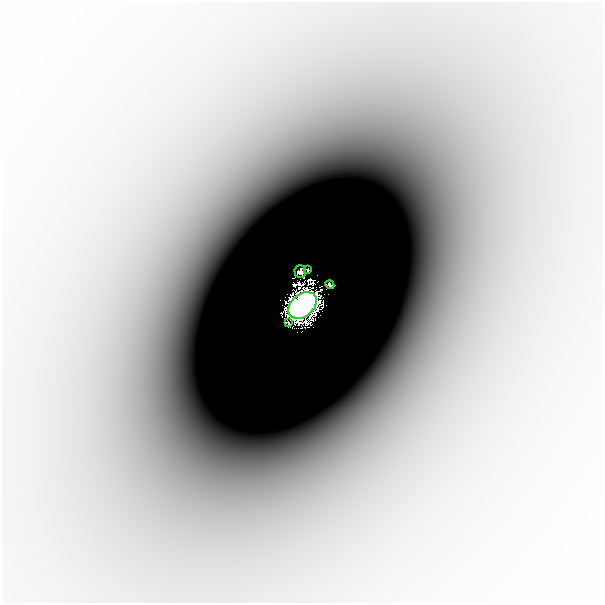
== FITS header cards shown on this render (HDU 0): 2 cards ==
NAXIS1  =                  601
NAXIS2  =                  601

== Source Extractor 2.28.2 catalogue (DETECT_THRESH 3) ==
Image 601 x 601 px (HDU 0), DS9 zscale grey, 1 PNG px = 1 image px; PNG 605 x 605 px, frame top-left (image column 1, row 601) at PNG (2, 2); each listed source drawn as its Kron ellipse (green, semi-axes under 4 px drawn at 4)
Background -2.15e-05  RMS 6.1e-06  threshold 1.82e-05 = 3 sigma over >= 5 px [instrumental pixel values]
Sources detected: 6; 1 with non-positive FLUX_AUTO (blend fragments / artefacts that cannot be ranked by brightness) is neither listed nor drawn; the other 5 listed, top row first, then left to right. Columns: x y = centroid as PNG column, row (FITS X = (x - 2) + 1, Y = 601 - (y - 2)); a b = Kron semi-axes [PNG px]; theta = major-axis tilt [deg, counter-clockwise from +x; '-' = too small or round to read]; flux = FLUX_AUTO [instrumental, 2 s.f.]
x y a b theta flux
308 270 3 2 - 0.03
300 272 6 5 - 0.046
330 285 4 3 - 0.13
303 305 16 11 40 43
288 323 4 2 - 0.0066
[1 non-positive-flux detection neither listed nor drawn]